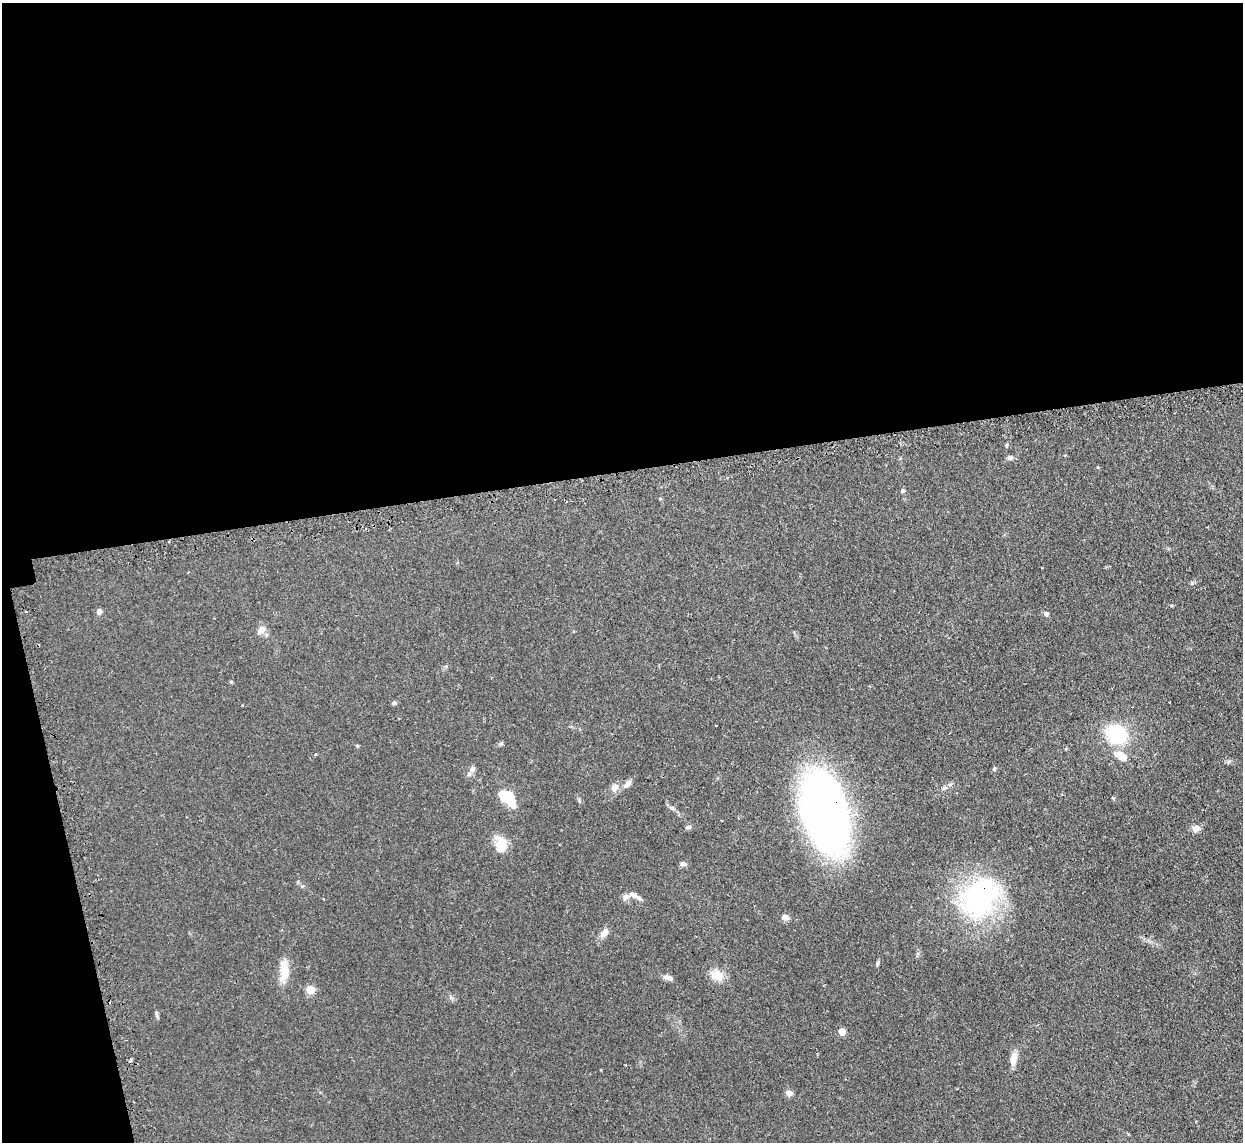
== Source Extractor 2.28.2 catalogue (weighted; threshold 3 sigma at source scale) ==
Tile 1 of 4 x 4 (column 1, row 1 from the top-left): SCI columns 34-1274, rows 3583-4722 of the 5029 x 5001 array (HDU 1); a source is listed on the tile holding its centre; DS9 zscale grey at full resolution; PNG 1245 x 1144 px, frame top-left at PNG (2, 3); no overlay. Shown black and unused: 44% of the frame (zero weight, under 2 of 3 exposures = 4% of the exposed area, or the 3 px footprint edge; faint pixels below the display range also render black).
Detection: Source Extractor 2.28.2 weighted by HDU 2 'WHT'; one run over the whole footprint, this tile lists its part. Background 0.095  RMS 0.0059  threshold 0.0263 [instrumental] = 3 sigma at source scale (4.5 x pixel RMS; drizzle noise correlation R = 1.50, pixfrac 1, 0.05/0.05 arcsec/px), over >= 5 px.
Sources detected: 41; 2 cosmic-ray / hot-pixel residue — not listed; the other 39 listed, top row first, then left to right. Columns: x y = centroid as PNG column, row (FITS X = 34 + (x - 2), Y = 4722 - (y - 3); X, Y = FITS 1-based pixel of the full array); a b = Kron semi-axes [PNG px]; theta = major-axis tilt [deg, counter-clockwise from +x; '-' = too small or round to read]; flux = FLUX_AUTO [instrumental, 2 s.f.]
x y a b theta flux
1006 445 6 3 89 0.6
1010 457 9 6 26 1.3
902 491 5 5 - 0.95
169 542 3 2 - 0.48
99 611 6 5 - 2.4
1046 613 6 5 - 1.2
261 630 14 7 41 3
231 681 5 3 - 0.61
394 703 6 5 - 0.84
716 726 3 2 - 0.79
1116 734 19 15 -30 38
357 746 5 3 - 0.56
315 754 4 3 - 0.65
1121 756 16 8 -33 8.2
472 769 10 8 76 2.2
994 769 5 5 - 0.7
627 784 12 7 40 2.6
614 787 10 8 67 3.8
507 797 18 10 -41 21
825 812 56 29 -72 460
688 827 8 5 1 1.2
1196 828 10 8 19 3
501 844 18 11 -87 11
683 864 7 6 - 1.6
635 896 18 6 -31 2.8
626 897 9 8 - 2.3
980 897 51 39 59 94
785 917 8 7 - 2.5
604 933 11 7 48 4.2
877 963 7 4 82 0.86
284 970 30 10 87 9.5
717 976 18 12 -27 6.9
668 977 11 6 -20 2.5
310 990 5 5 - 18
157 1014 12 3 -82 1.1
842 1032 5 5 - 8.9
1013 1059 15 8 76 5.7
130 1060 4 4 - 1.1
789 1093 7 6 - 3.2
Overlapping masked pixels (flux is a lower limit): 2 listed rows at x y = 825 812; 980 897
Unlisted compact peaks at least as high as the median listed source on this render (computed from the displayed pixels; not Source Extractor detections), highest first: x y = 944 788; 1192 583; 501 743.